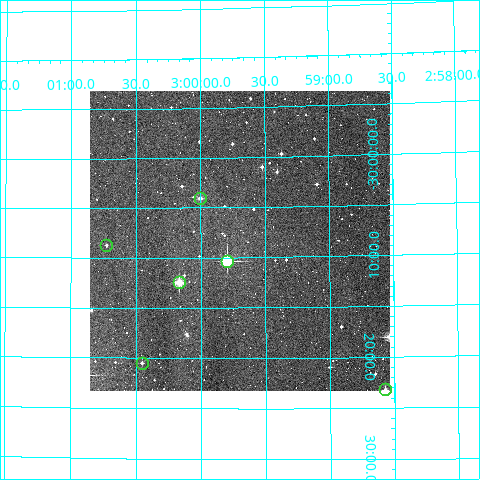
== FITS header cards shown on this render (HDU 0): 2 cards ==
NAXIS1  =                  300
NAXIS2  =                  300

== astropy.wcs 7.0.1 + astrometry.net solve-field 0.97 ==
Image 300 x 300 px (HDU 0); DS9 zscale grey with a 90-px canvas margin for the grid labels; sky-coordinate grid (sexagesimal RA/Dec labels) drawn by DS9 from the SOLVED WCS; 6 Tycho-2 reference stars matched to detected sources circled (green)
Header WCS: RA---TAN/DEC--TAN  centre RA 02:59:42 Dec -30:08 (44.92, -30.14 deg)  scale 6 arcsec/px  FOV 30.0' x 30.0'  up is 0 deg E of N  parity normal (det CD < 0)
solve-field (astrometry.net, Tycho-2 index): VERIFIED the header's WCS against the Tycho-2 star catalogue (verified at 2 index scales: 6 matches each, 0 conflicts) and refined it, rather than solving blind
Solved WCS: RA---TAN-SIP/DEC--TAN-SIP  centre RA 02:59:42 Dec -30:08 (44.92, -30.14 deg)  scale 6.04 x 5.98 arcsec/px (non-square pixels)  FOV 30.2' x 29.9'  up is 0 deg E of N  parity normal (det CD < 0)
The solver's refit moves the header's centre by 3.4 arcsec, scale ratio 1.007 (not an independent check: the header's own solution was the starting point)
Tycho-2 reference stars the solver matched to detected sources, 6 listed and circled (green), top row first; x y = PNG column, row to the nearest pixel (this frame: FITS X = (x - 90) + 1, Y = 300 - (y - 91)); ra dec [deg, ICRS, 3 dp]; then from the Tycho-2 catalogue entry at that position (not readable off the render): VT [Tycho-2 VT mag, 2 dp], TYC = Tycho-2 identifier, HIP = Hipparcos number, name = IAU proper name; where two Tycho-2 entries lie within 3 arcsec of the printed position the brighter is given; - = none
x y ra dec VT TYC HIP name
200 198 45.001 -30.068 11.24 7019-576-1 - -
106 245 45.182 -30.146 12.06 7019-514-1 - -
227 261 44.949 -30.173 8.29 7012-6-1 13960 -
179 282 45.042 -30.208 9.98 7019-560-1 - -
142 363 45.113 -30.342 12.13 7019-631-1 - -
385 389 44.643 -30.386 11.27 7012-129-1 - -